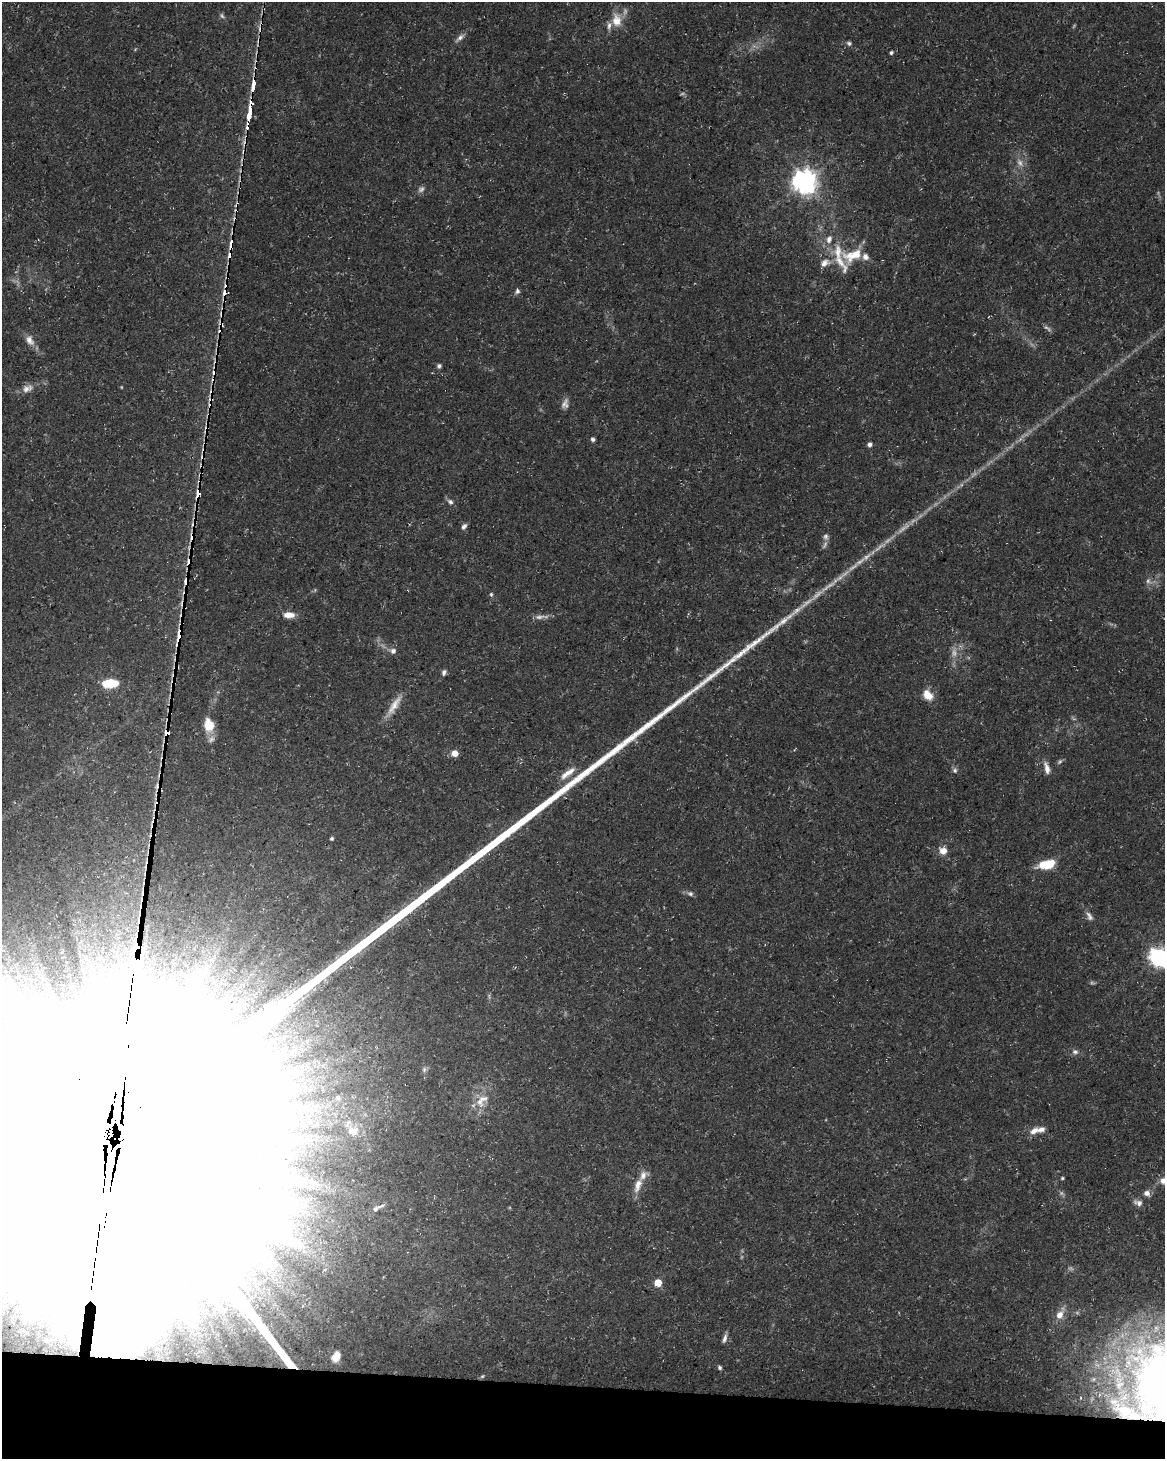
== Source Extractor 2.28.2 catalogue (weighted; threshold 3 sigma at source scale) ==
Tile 11 of 4 x 3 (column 3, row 3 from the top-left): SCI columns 2336-3498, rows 285-1741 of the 4661 x 4881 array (HDU 1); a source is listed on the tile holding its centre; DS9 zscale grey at full resolution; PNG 1167 x 1461 px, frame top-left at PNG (2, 2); no overlay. Shown black and unused: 5% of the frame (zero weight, under 3 of 5 exposures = <1% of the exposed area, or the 3 px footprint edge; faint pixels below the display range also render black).
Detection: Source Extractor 2.28.2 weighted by HDU 2 'WHT'; one run over the whole footprint, this tile lists its part. Background 0.0267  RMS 0.0022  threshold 0.00997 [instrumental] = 3 sigma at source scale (4.5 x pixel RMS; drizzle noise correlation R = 1.50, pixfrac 1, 0.0396/0.0396 arcsec/px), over >= 5 px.
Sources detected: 109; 17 too faint to see at this stretch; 2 inside a brighter object's white glare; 14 cosmic-ray / hot-pixel residue — not listed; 9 inside a brighter listed object's ellipse — not listed separately; the other 67 listed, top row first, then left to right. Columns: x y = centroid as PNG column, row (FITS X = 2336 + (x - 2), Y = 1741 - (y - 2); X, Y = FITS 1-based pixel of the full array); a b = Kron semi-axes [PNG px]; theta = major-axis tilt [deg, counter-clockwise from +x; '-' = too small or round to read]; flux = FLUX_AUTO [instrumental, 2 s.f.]
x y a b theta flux
222 16 8 6 -58 0.52
616 20 21 14 -84 4.1
460 38 15 6 41 1.1
849 43 6 5 - 0.48
891 53 5 4 - 0.44
254 85 7 3 82 350
250 112 10 3 82 500
805 182 8 8 - 220
829 239 10 7 64 1.4
231 244 8 4 85 3.8
852 255 39 20 26 8
230 256 7 4 79 2.5
517 291 8 6 54 0.61
225 293 8 4 75 3.2
221 325 7 5 -31 0.83
29 340 13 9 -61 2
439 366 6 5 - 0.53
214 372 5 4 - 1.8
27 389 17 9 21 1.9
211 392 10 4 76 1
565 404 13 8 71 1.2
593 439 5 5 - 0.56
869 445 5 5 - 0.86
199 493 3 3 - 140
450 502 9 7 -41 0.79
464 526 8 6 52 0.71
826 537 9 7 -84 0.77
491 594 5 4 - 0.35
289 615 13 7 -2 2.3
179 637 6 3 -85 270
393 651 8 7 - 1.1
176 666 13 8 -74 1.5
444 672 8 6 72 0.66
109 683 16 8 4 7.5
928 695 13 9 -48 3.1
394 705 36 8 57 3.4
209 725 16 12 -81 4.7
168 732 4 3 - 410
454 753 7 6 - 1.8
1047 768 15 6 -78 1.6
955 770 8 7 - 0.63
568 773 24 7 36 2.6
332 838 4 4 - 0.41
943 850 8 8 - 2.1
1046 864 16 8 13 7.2
690 894 8 6 -16 0.67
1089 916 13 7 -58 1.1
1158 957 8 7 - 100
1075 1052 8 6 -12 0.77
424 1069 7 5 72 0.54
338 1097 8 7 - 0.84
479 1102 19 10 -58 2.9
353 1131 18 14 -24 4.4
1034 1131 14 8 26 1.9
113 1134 259 76 82 230000
1062 1178 4 3 - 0.27
1164 1180 15 9 32 2.2
638 1185 21 9 71 2.7
1147 1193 8 7 - 1.1
1138 1203 12 7 -16 1.2
375 1209 10 7 41 0.96
658 1283 5 5 - 5.3
1060 1315 14 10 58 2.3
725 1338 12 5 71 0.87
336 1356 10 7 65 2.7
720 1367 5 4 - 0.45
482 1376 5 4 - 0.31
Overlapping masked pixels (flux is a lower limit): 13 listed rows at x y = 254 85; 250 112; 231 244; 230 256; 225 293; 221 325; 214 372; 211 392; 199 493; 179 637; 176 666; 168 732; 113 1134
Isophote crosses this tile's border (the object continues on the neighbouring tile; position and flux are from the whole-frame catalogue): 3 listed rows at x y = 1158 957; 113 1134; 1164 1180